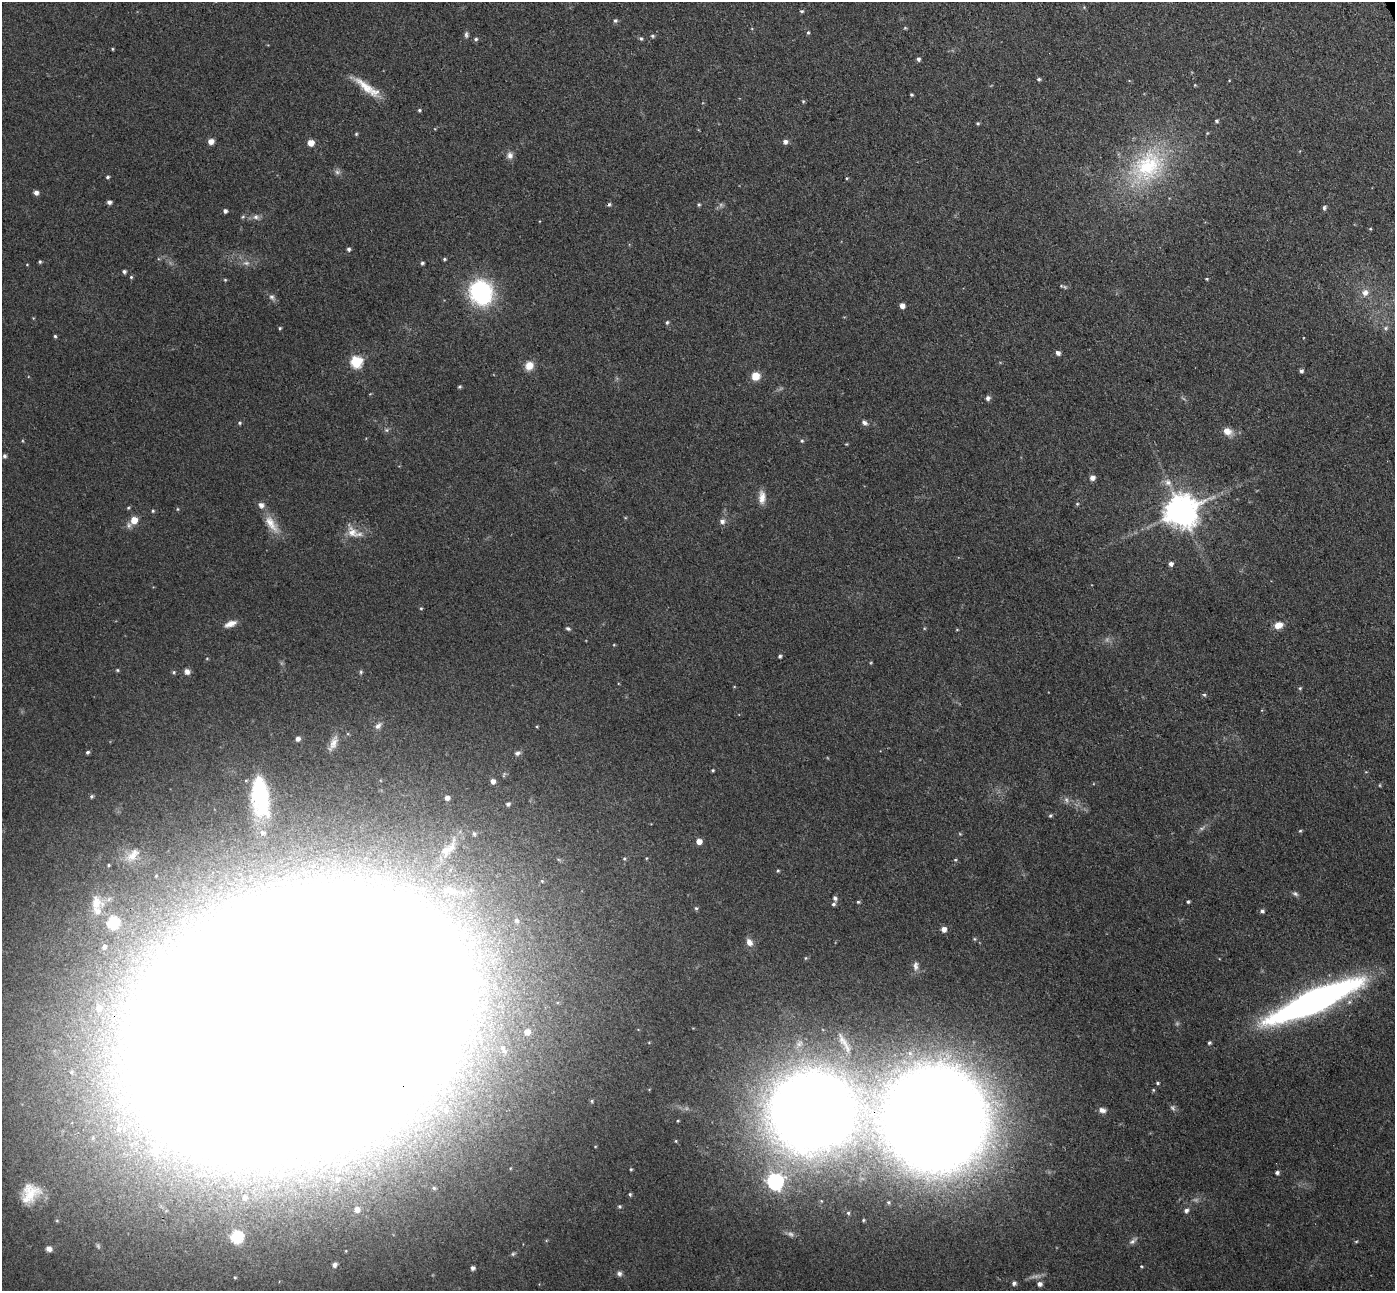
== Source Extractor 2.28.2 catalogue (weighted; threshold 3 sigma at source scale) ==
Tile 10 of 4 x 4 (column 2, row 3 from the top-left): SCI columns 1448-2840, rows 1467-2755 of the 5678 x 5642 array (HDU 1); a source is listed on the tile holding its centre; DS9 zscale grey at full resolution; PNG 1397 x 1293 px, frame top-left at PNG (2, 2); no overlay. Shown black and unused: <1% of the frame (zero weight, under 3 of 4 exposures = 5% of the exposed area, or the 3 px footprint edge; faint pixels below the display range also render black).
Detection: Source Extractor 2.28.2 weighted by HDU 2 'WHT'; one run over the whole footprint, this tile lists its part. Background 0.0901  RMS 0.0082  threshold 0.0367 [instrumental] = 3 sigma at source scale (4.5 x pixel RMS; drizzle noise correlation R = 1.50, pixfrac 1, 0.05/0.05 arcsec/px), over >= 5 px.
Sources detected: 180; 4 too faint to see at this stretch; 5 inside a brighter object's white glare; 1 cosmic-ray / hot-pixel residue — not listed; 3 inside a brighter listed object's ellipse — not listed separately; the other 167 listed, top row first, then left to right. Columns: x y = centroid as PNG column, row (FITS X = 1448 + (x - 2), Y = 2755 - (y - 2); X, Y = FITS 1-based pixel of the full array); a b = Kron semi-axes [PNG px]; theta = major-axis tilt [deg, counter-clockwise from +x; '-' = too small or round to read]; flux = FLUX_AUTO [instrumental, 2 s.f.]
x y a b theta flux
802 11 5 4 - 1.2
615 21 5 5 - 1.6
905 28 5 3 - 0.84
808 32 5 4 - 1.1
466 35 9 5 -89 1.9
653 36 5 4 - 1.4
476 39 5 4 - 1.5
641 39 6 4 -54 1.5
112 49 5 3 - 0.79
918 59 5 4 - 2
1039 79 4 4 - 1.3
1195 85 3 3 - 0.7
366 87 40 9 -40 18
911 95 3 3 - 1.2
803 101 5 3 - 0.84
419 110 4 4 - 1.2
1217 121 4 4 - 1.4
978 123 4 3 - 1.1
356 134 5 4 - 0.97
211 141 6 5 - 5.6
785 142 5 5 - 3.1
311 143 5 5 - 9.7
510 155 9 8 - 4
1148 166 54 40 42 100
337 172 7 6 - 2.3
108 177 4 3 - 1.3
846 178 5 3 - 0.79
36 193 5 5 - 3.3
109 202 4 4 - 2.7
699 205 5 4 - 1.1
1324 208 7 5 83 1.6
225 211 4 4 - 2.4
256 217 8 7 - 3.1
1370 229 5 3 - 0.73
349 249 5 4 - 1.9
444 259 4 4 - 1.2
40 262 5 4 - 1.1
246 263 9 6 -7 3.1
422 263 4 3 - 1.4
124 271 4 4 - 2
131 277 5 4 - 1.1
1207 279 5 3 - 0.77
225 280 4 4 - 0.84
481 292 23 20 -64 97
1365 292 9 9 - 5.8
272 297 9 6 -59 2.7
902 306 5 5 - 4.2
667 322 5 4 - 1.3
280 328 4 3 - 1.1
1385 328 6 5 - 1.8
55 336 4 4 - 1.2
1058 353 5 5 - 3.3
356 362 6 6 - 77
529 366 9 8 - 9.4
1301 371 5 4 - 1.9
755 376 7 7 - 14
460 387 5 4 - 1.1
988 398 5 5 - 2.7
240 423 5 4 - 1.2
864 423 8 5 -26 2.5
387 430 6 5 - 1.6
1227 431 12 9 -23 7
802 441 5 4 - 1.2
846 444 4 4 - 0.72
4 456 5 5 - 1.8
1092 478 5 5 - 4.2
1168 482 11 9 -39 5.8
762 497 17 8 88 7.3
1077 504 5 4 - 0.94
128 508 4 4 - 0.89
177 509 5 3 - 0.77
153 511 4 4 - 0.93
1181 511 10 9 - 1700
134 520 7 7 - 11
722 521 7 6 - 3.3
271 524 29 10 -57 13
352 532 18 12 -49 10
1171 564 5 4 - 3.1
230 624 14 6 21 6.9
1278 625 9 7 15 8.3
568 629 6 4 -26 1.4
957 630 5 3 - 0.64
780 656 4 4 - 1.5
117 670 4 4 - 0.95
174 672 5 4 - 1.1
187 672 7 6 - 3.8
361 672 6 5 - 1.2
1300 688 5 4 - 1
1204 695 5 4 - 1.3
378 726 9 6 39 3.2
298 739 5 5 - 3.2
333 743 23 8 67 7.6
88 752 4 4 - 1.6
517 753 8 5 16 2.3
713 770 4 3 - 0.93
493 781 4 4 - 4.1
1380 785 5 3 - 0.77
91 796 5 4 - 1.4
260 797 44 18 -83 65
447 798 4 4 - 3.4
508 804 4 4 - 2
1050 816 5 5 - 1.3
1201 828 7 4 0 1.7
1300 831 5 4 - 0.95
474 834 6 5 - 1.6
960 834 5 3 - 0.75
699 841 5 5 - 6.5
447 849 27 11 32 12
132 856 17 12 29 11
955 860 4 4 - 0.93
109 865 4 4 - 0.97
778 871 5 3 - 0.91
1295 894 9 5 -36 2
835 898 5 5 - 2.2
858 902 4 4 - 0.99
1188 902 4 3 - 1.3
96 903 22 19 -68 20
833 904 6 4 4 1.6
696 908 5 5 - 1.2
1262 911 5 5 - 2.1
516 920 6 5 - 1.8
113 923 6 6 - 69
944 929 5 5 - 5.6
749 942 10 7 -60 4.8
104 947 5 5 - 2.9
806 958 5 4 - 0.93
916 966 13 7 88 4.1
1314 1001 75 16 24 460
99 1008 7 6 - 4.5
300 1024 154 91 26 31000
527 1032 5 5 - 5.4
1209 1043 5 4 - 1.3
503 1048 6 5 - 1.8
71 1072 5 4 - 1.3
1157 1083 4 3 - 1.1
1172 1108 7 6 - 2
1102 1110 9 7 -16 3.8
810 1111 67 64 -3 1200
937 1119 71 65 87 2300
119 1129 9 8 - 5.1
676 1141 4 3 - 0.79
155 1150 11 10 - 15
631 1169 4 3 - 0.9
1277 1172 4 4 - 2.1
280 1176 11 10 - 9.5
337 1179 8 7 - 4.1
775 1182 7 7 - 210
434 1188 5 4 - 1.5
30 1193 29 21 57 25
630 1194 4 4 - 1.3
245 1198 6 6 - 3
619 1206 5 4 - 1.1
357 1210 5 5 - 4.7
1186 1210 5 5 - 2.7
848 1213 4 4 - 1.1
863 1220 4 4 - 0.89
237 1237 6 6 - 78
1133 1241 11 6 41 2.8
1356 1241 5 3 - 0.84
49 1249 7 6 - 3.8
335 1265 7 5 70 2.5
1141 1266 4 3 - 0.73
473 1268 4 4 - 2.7
619 1274 6 6 - 2.6
235 1277 4 4 - 0.97
1014 1283 5 5 - 2.2
1040 1284 6 5 - 3.3
Overlapping masked pixels (flux is a lower limit): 3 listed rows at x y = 1314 1001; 300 1024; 810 1111
Isophote crosses this tile's border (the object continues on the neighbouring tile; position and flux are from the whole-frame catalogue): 1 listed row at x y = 300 1024